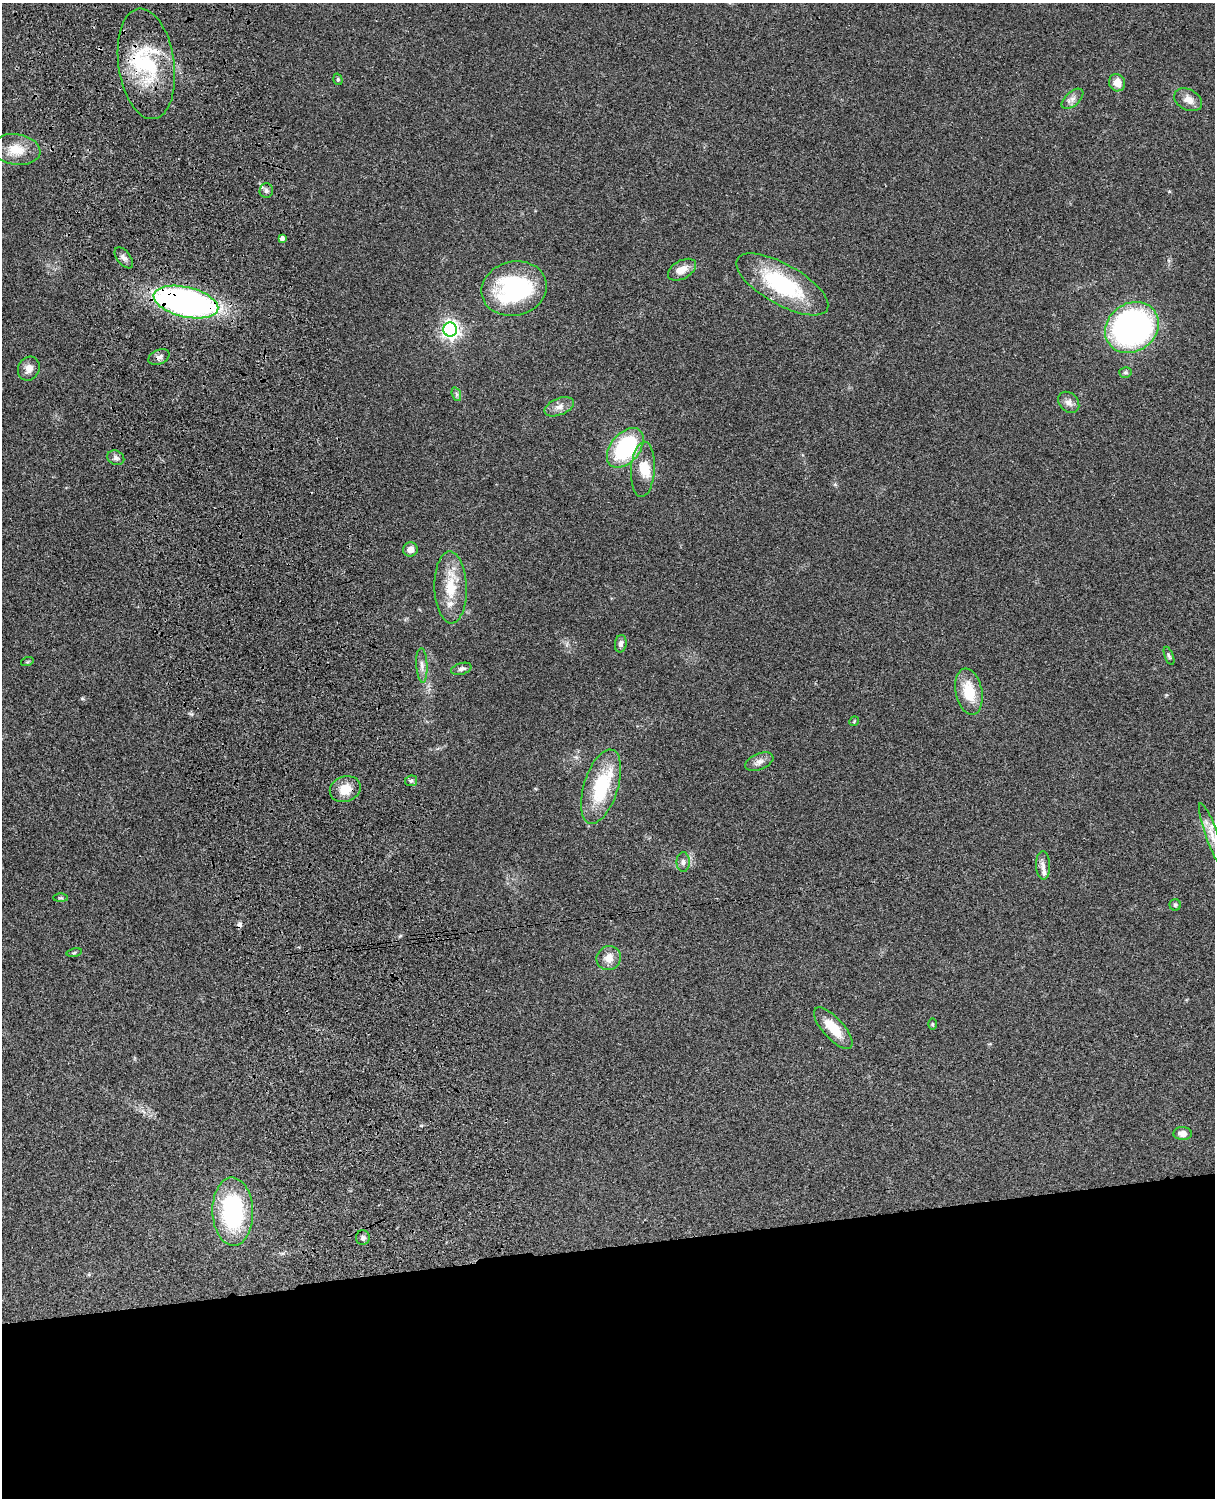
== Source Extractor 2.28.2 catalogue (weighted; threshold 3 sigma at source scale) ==
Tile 11 of 4 x 3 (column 3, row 3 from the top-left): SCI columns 2545-3757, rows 277-1772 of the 5088 x 4927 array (HDU 1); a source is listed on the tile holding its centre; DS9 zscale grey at full resolution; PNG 1217 x 1500 px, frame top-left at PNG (2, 3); each listed source drawn as its Kron ellipse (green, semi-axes under 4 px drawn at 4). Shown black and unused: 17% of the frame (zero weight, under 3 of 4 exposures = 6% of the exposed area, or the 3 px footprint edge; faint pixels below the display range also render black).
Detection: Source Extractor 2.28.2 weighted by HDU 2 'WHT'; one run over the whole footprint, this tile lists its part. Background 0.0917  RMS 0.0062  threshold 0.0277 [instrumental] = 3 sigma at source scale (4.5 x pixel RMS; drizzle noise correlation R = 1.50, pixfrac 1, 0.05/0.05 arcsec/px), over >= 5 px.
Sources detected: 56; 1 inside a brighter object's white glare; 1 cosmic-ray / hot-pixel residue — neither listed nor drawn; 5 inside a brighter listed object's ellipse — not listed separately; the other 49 listed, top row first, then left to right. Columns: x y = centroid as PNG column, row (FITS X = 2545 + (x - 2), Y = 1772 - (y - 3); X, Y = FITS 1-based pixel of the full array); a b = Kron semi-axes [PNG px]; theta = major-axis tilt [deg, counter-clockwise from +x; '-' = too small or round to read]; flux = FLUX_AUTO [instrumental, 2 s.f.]
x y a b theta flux
146 64 56 28 -82 50
338 79 6 4 -72 0.81
1117 83 9 8 - 6.6
1073 99 13 7 42 3.2
1188 100 15 10 -28 5.4
16 150 24 15 -8 13
266 190 7 7 - 1.7
282 238 4 4 - 2.7
124 258 12 6 -51 2.4
682 270 15 9 30 6.3
782 284 51 20 -29 56
514 289 33 27 14 73
186 302 33 15 -13 250
1132 327 28 24 36 160
450 330 7 7 - 280
159 357 11 7 24 2.4
29 369 12 10 63 4.5
1125 372 6 5 - 1.1
456 394 7 4 -71 1.3
1069 402 12 9 -46 3.5
559 407 15 8 23 4.4
625 448 23 14 50 56
116 458 9 7 -26 1.9
643 469 28 12 86 10
410 549 7 7 - 4.2
451 587 36 16 -88 19
621 644 9 6 80 2.2
1169 656 10 4 -69 1.2
27 662 6 4 18 0.7
422 665 17 5 -87 3.4
461 669 10 5 16 2.1
969 692 23 13 -78 17
854 721 5 3 - 0.55
759 762 15 8 22 3.7
411 781 6 5 - 1.2
601 787 38 17 72 38
345 789 16 12 21 10
1212 836 35 6 -70 7.5
683 862 10 6 90 2.3
1043 865 14 7 -88 3.2
61 898 7 4 0 0.94
1175 905 6 5 - 1
74 952 8 4 10 0.83
609 958 12 11 - 5.9
932 1024 6 4 -89 0.76
833 1028 26 10 -48 15
1183 1134 9 6 -3 3.9
233 1211 34 20 -88 75
363 1237 7 7 - 1.6
Overlapping masked pixels (flux is a lower limit): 3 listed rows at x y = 146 64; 186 302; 345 789
Isophote crosses this tile's border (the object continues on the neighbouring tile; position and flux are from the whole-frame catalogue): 1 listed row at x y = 1212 836